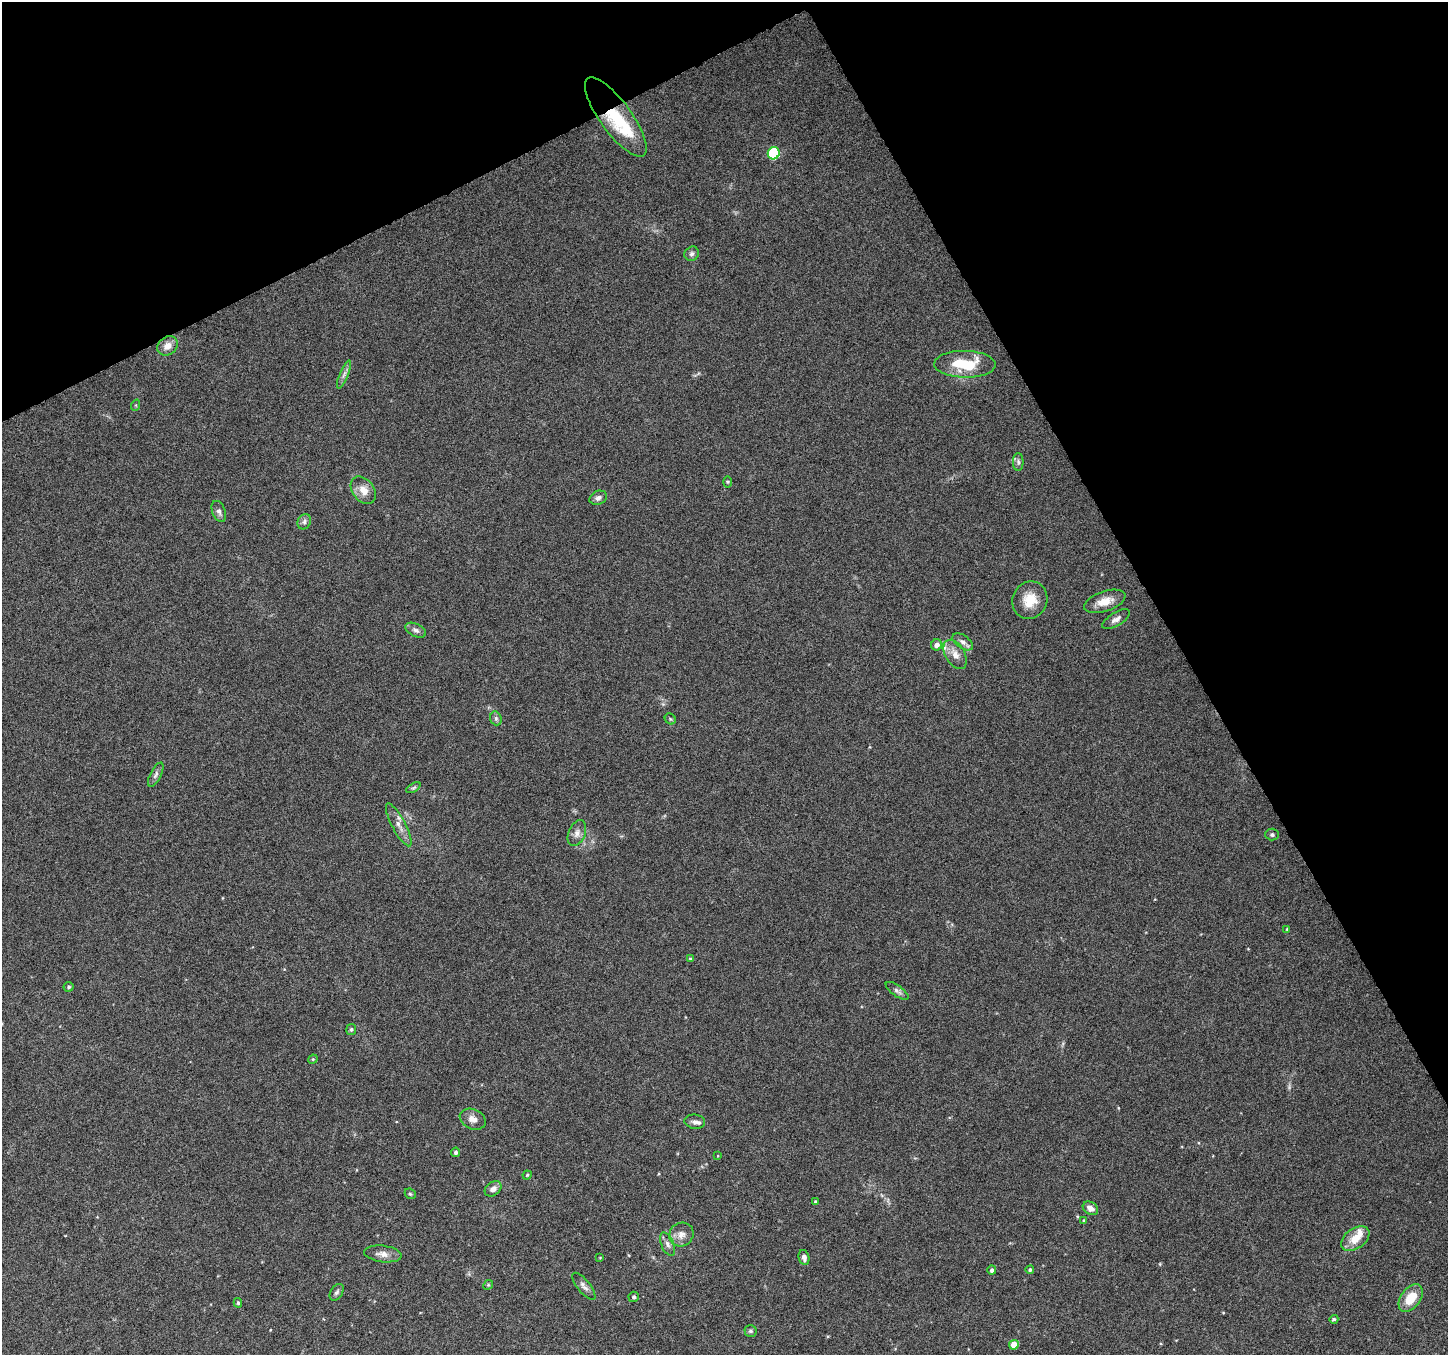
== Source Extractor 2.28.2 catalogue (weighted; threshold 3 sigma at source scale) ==
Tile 3 of 4 x 4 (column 3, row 1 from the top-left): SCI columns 2898-4343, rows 4222-5574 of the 5790 x 5677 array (HDU 1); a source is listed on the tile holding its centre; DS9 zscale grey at full resolution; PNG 1450 x 1357 px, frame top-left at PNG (2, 2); each listed source drawn as its Kron ellipse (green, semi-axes under 4 px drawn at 4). Shown black and unused: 27% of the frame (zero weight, under 6 of 12 exposures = <1% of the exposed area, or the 3 px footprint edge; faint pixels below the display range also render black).
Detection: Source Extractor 2.28.2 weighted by HDU 2 'WHT'; one run over the whole footprint, this tile lists its part. Background 0.0373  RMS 0.0023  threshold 0.00933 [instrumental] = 3 sigma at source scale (4.09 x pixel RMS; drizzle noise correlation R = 1.36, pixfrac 0.8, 0.0396/0.0396 arcsec/px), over >= 5 px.
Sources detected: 63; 1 inside a brighter object's white glare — neither listed nor drawn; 2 inside a brighter listed object's ellipse — not listed separately; the other 60 listed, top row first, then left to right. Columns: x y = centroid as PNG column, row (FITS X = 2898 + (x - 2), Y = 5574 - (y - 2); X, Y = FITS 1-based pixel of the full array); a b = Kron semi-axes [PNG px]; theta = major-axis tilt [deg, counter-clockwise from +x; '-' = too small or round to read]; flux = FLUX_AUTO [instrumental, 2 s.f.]
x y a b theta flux
616 117 47 15 -54 12
774 153 6 6 - 15
692 254 7 6 - 0.62
168 346 11 9 39 1.7
965 364 31 13 -1 8.9
344 375 15 4 68 0.85
136 405 6 3 72 0.24
1018 462 9 5 -89 0.55
728 482 5 3 - 0.23
363 490 15 10 -52 2.3
598 498 9 6 24 0.79
219 511 11 6 -69 0.77
304 522 8 6 62 0.62
1030 600 19 17 66 4.3
1105 601 21 10 18 3
1116 619 16 6 31 1.1
416 630 11 6 -26 0.77
963 642 11 6 -35 0.95
937 645 6 5 - 1.1
955 654 16 9 -60 1.9
496 718 7 5 -71 0.46
670 719 6 5 - 0.33
156 775 13 5 63 0.76
413 788 8 4 30 0.4
399 825 24 6 -62 1.8
577 833 13 8 68 1.3
1272 835 7 6 - 0.47
1287 929 4 3 - 0.16
690 959 4 4 - 0.25
69 987 5 5 - 0.39
897 991 13 5 -35 0.71
351 1029 5 5 - 0.42
313 1059 5 4 - 0.19
473 1119 13 9 -24 1.5
695 1122 10 7 -8 0.88
455 1152 4 4 - 0.5
718 1156 4 3 - 0.15
527 1175 4 4 - 0.27
493 1189 9 6 37 1.2
410 1194 6 5 - 0.3
816 1202 4 3 - 0.48
1090 1208 8 6 -31 1.3
1084 1220 4 3 - 0.23
681 1234 12 11 - 1.6
1355 1239 16 10 36 3.2
668 1244 12 6 -67 0.9
383 1254 19 8 -7 1.6
804 1257 8 5 -78 0.98
600 1258 4 2 - 0.15
992 1270 4 4 - 0.56
1030 1270 4 4 - 0.39
488 1285 5 4 - 0.27
584 1286 16 6 -50 0.97
337 1292 9 6 57 0.58
634 1297 5 5 - 0.5
1411 1298 15 9 54 4.6
238 1303 5 3 - 0.35
1334 1319 4 4 - 0.38
751 1331 6 6 - 0.4
1014 1345 5 4 - 3.1
Overlapping masked pixels (flux is a lower limit): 1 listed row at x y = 616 117